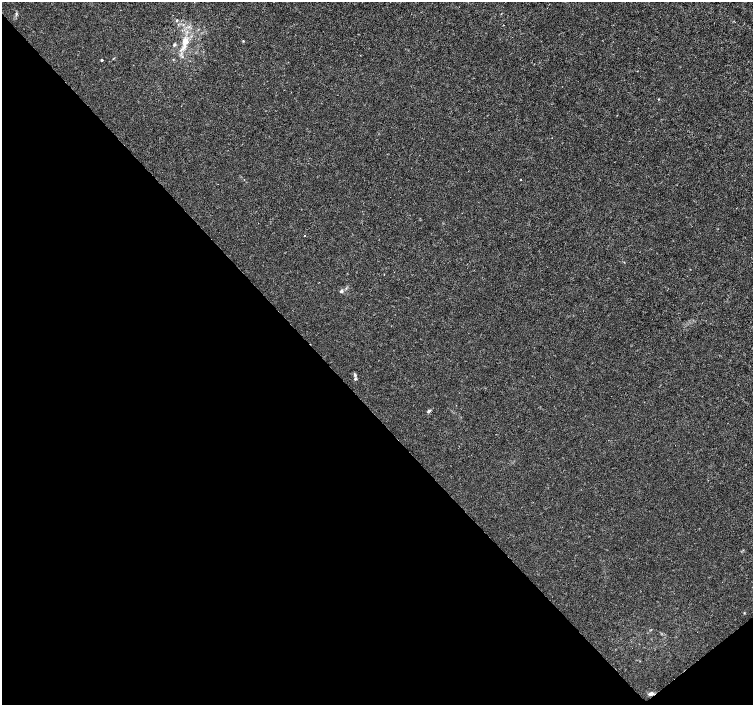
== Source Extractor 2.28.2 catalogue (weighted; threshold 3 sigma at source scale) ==
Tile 14 of 4 x 4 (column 2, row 4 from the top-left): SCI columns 1508-3009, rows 211-1615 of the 6012 x 5974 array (HDU 1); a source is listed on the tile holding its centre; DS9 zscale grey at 2 x 2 block average (1 PNG px = mean of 2 x 2 image px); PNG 755 x 707 px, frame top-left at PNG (2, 2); no overlay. Shown black and unused: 43% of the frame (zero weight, under 3 of 4 exposures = <1% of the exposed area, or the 3 px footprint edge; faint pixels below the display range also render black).
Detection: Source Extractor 2.28.2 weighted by HDU 2 'WHT'; one run over the whole footprint, this tile lists its part. Background 0.00115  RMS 0.0013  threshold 0.00601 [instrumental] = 3 sigma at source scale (4.5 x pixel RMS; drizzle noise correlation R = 1.50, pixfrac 1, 0.0396/0.0396 arcsec/px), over >= 5 px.
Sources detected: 12; all 12 listed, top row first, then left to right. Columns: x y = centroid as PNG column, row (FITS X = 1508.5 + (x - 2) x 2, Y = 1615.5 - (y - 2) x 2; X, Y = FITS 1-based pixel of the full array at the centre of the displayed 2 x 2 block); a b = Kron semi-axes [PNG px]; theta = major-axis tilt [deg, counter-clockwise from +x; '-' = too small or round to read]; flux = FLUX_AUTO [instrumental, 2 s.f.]
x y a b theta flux
16 14 4 3 - 0.37
185 41 15 7 79 3.9
174 45 4 4 - 0.45
102 60 2 2 - 0.43
658 99 3 2 - 0.19
521 179 2 2 - 0.16
304 235 2 2 - 0.16
341 291 4 4 - 0.5
355 374 5 4 - 0.48
355 379 3 3 - 0.53
429 411 6 3 36 0.55
651 694 6 4 19 0.9
Overlapping masked pixels (flux is a lower limit): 1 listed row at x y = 651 694
Diffuse or blended objects may show on this block-average render without a row.